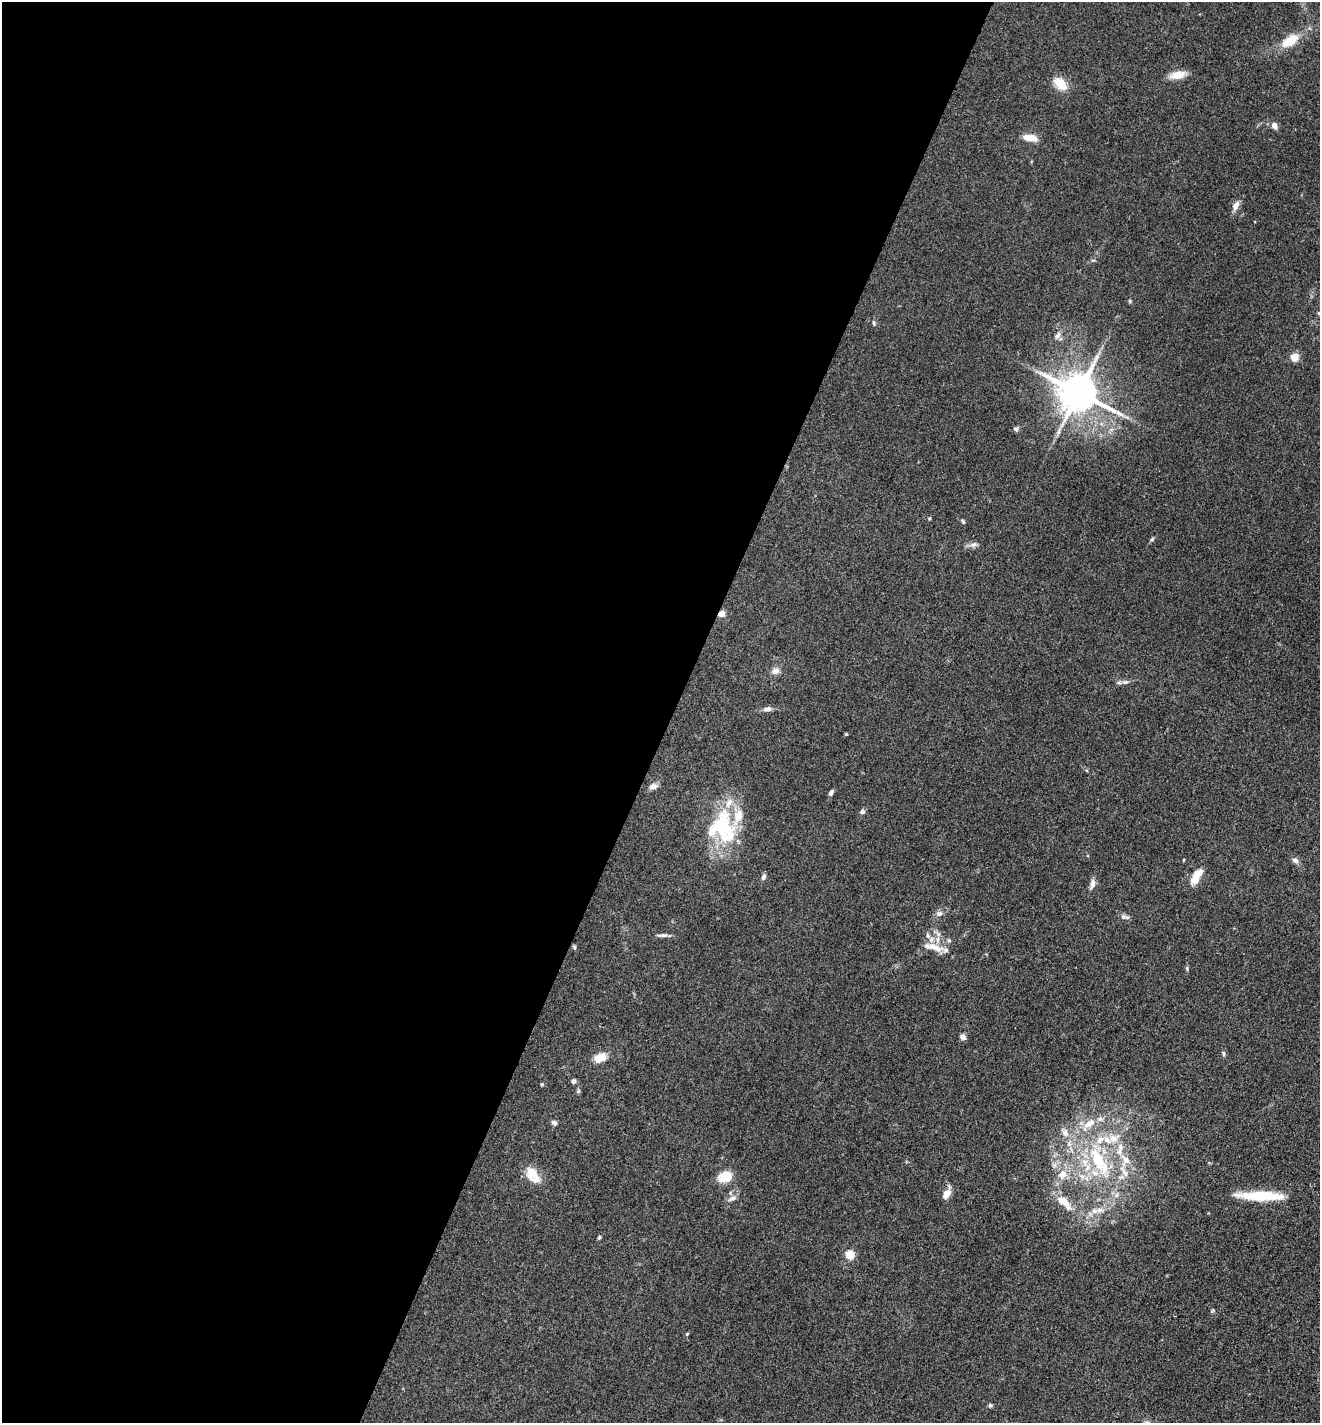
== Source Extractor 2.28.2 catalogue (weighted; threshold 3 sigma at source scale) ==
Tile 5 of 4 x 4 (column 1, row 2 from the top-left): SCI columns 280-1597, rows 2844-4264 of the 5694 x 5685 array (HDU 1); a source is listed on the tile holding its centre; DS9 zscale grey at full resolution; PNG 1322 x 1425 px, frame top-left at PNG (2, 2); no overlay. Shown black and unused: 51% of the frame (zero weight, under 3 of 4 exposures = <1% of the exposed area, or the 3 px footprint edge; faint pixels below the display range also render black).
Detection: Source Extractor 2.28.2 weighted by HDU 2 'WHT'; one run over the whole footprint, this tile lists its part. Background 0.083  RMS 0.0063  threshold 0.0283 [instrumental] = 3 sigma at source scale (4.5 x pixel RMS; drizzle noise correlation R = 1.50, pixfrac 1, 0.05/0.05 arcsec/px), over >= 5 px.
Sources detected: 76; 1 inside a brighter object's white glare — not listed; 13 inside a brighter listed object's ellipse — not listed separately; the other 62 listed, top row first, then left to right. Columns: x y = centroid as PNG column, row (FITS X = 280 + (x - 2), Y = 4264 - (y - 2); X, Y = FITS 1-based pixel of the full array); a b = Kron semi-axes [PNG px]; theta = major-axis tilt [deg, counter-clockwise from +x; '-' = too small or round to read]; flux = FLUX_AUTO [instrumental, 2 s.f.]
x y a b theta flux
1290 41 21 11 33 14
1178 75 15 8 11 9.6
1060 84 18 10 -47 11
1274 125 7 6 - 3.5
1030 138 16 7 -8 7.5
1236 206 12 7 64 4
1130 301 5 4 - 0.75
1319 313 6 4 -89 0.88
874 323 7 4 -77 0.98
1058 335 11 6 57 2.6
1294 358 5 5 - 18
1078 393 12 11 - 2000
1016 429 6 6 - 1.4
929 518 4 3 - 0.79
963 522 6 4 -63 0.82
1152 539 7 4 46 0.99
973 544 12 6 23 2.4
721 614 5 4 - 11
776 671 11 9 21 3.3
1125 682 9 6 1 2.1
767 709 12 6 7 2.6
653 787 9 7 27 3.2
831 793 8 5 65 1.7
862 812 6 6 - 1.6
722 826 42 36 84 48
1295 860 9 7 -40 2.4
764 877 7 5 68 1.9
1196 877 19 8 58 11
1092 884 11 6 76 3.4
939 914 8 7 - 2.4
1123 917 9 7 18 2
662 935 16 4 1 2
928 936 8 6 -74 2.1
949 940 6 5 - 1.1
574 947 6 4 -77 0.98
937 948 17 10 -24 6.4
1187 968 7 4 -90 0.89
963 1037 6 6 - 2.7
1223 1054 7 4 -84 1.1
600 1057 14 9 23 7.9
573 1081 5 5 - 1.7
542 1084 4 4 - 0.69
554 1123 8 6 -39 1.6
1089 1124 23 9 39 9.8
1065 1133 12 8 -60 4.2
1114 1138 17 12 17 9.9
1125 1160 17 13 -77 9.6
1099 1161 46 17 -60 43
1054 1165 6 6 - 1.5
532 1174 18 14 -59 11
1062 1174 7 7 - 7.4
1082 1176 9 6 -40 3.2
725 1177 12 9 20 14
946 1194 11 7 56 6.4
1261 1196 53 9 -1 25
732 1198 13 6 23 2.8
1062 1200 18 12 -30 9.4
1100 1210 13 7 1 4.3
599 1237 5 4 - 0.78
849 1255 5 5 - 26
687 1334 5 4 - 0.65
990 1405 5 5 - 1.1
Overlapping masked pixels (flux is a lower limit): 1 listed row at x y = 721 614